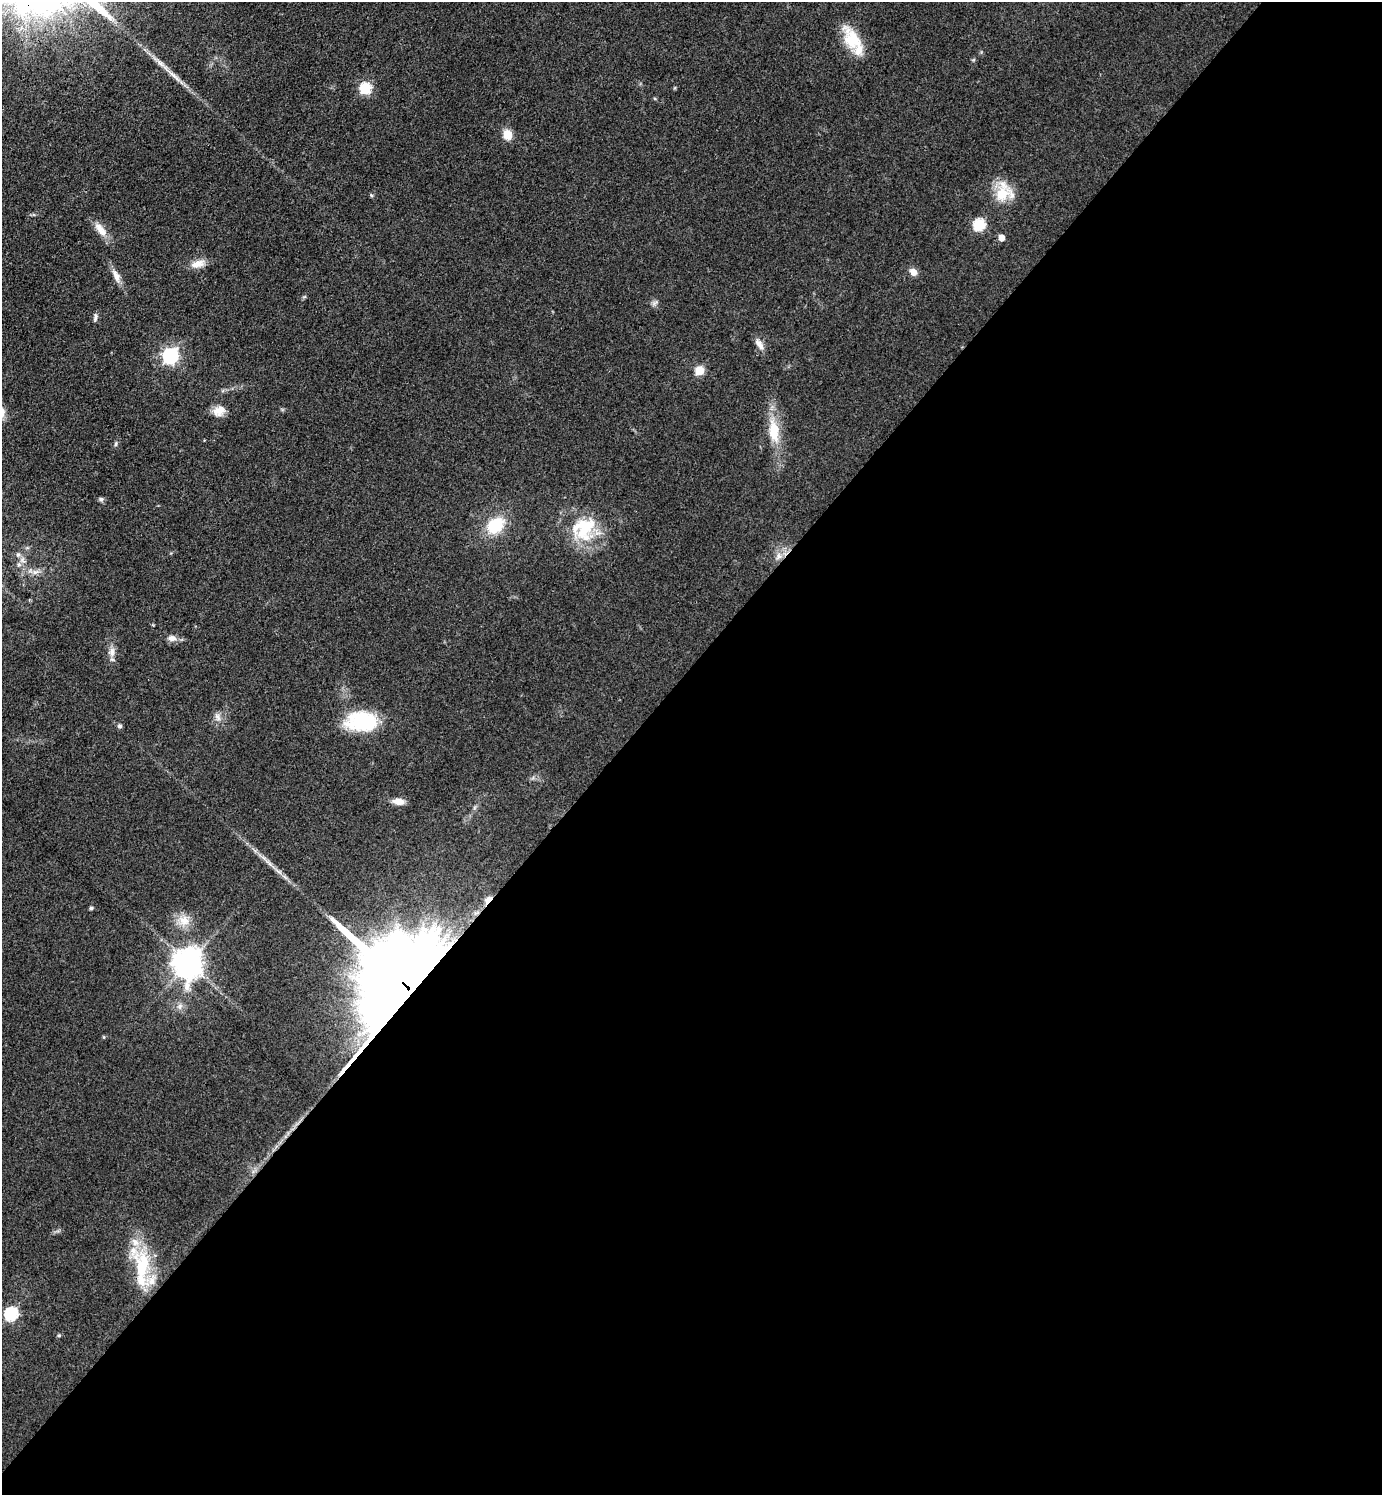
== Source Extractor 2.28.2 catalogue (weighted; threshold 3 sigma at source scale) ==
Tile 12 of 4 x 4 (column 4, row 3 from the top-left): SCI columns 4440-5819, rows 1495-2987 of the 5976 x 5974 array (HDU 1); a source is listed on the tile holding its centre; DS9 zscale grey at full resolution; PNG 1384 x 1497 px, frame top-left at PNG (2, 2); no overlay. Shown black and unused: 55% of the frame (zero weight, under 3 of 4 exposures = <1% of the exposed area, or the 3 px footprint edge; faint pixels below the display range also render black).
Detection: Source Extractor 2.28.2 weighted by HDU 2 'WHT'; one run over the whole footprint, this tile lists its part. Background 0.0799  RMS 0.0063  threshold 0.0285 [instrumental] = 3 sigma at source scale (4.5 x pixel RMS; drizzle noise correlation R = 1.50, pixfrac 1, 0.05/0.05 arcsec/px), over >= 5 px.
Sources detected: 47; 4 inside a brighter listed object's ellipse — not listed separately; the other 43 listed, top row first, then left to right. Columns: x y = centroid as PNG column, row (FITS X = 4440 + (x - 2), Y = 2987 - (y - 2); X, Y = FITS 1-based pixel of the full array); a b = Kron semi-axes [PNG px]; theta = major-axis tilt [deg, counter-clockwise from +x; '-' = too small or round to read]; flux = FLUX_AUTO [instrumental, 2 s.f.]
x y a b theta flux
852 40 31 17 -62 23
365 88 6 6 - 56
507 135 8 6 -72 12
1002 194 30 19 9 18
371 195 5 4 - 0.84
979 224 6 6 - 64
101 230 23 9 -51 7.6
1001 238 5 5 - 6.8
197 264 20 10 15 6.8
913 272 9 8 - 4.3
116 276 21 8 -67 5.3
655 303 11 4 27 1.7
95 318 13 4 84 1.7
759 344 16 8 -60 4.4
170 356 7 6 - 190
700 371 5 5 - 26
219 411 17 12 18 7.2
774 431 33 13 -84 19
116 444 7 4 72 1.2
101 499 7 6 - 1.5
495 525 18 14 37 26
585 529 40 25 36 35
18 555 7 5 88 1.7
778 556 10 8 65 4.3
19 565 7 6 - 1.9
35 572 9 7 17 3
172 638 10 7 -4 4.1
112 652 14 9 86 4.4
218 717 12 7 -64 3.2
362 721 34 20 -1 45
120 726 6 5 - 1.4
398 801 12 6 -7 6.3
269 863 17 5 -42 4.2
488 900 12 5 50 4.7
91 908 5 4 - 1.1
184 920 17 15 -35 9.3
188 963 9 9 - 990
406 987 43 41 -75 5900
180 1006 9 7 90 2.7
104 1037 5 3 - 0.62
142 1267 56 19 -87 40
11 1314 6 6 - 94
59 1335 5 4 - 0.84
Overlapping masked pixels (flux is a lower limit): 2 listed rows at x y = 488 900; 406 987
Unlisted compact peaks at least as high as the median listed source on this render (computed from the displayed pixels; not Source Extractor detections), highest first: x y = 160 63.